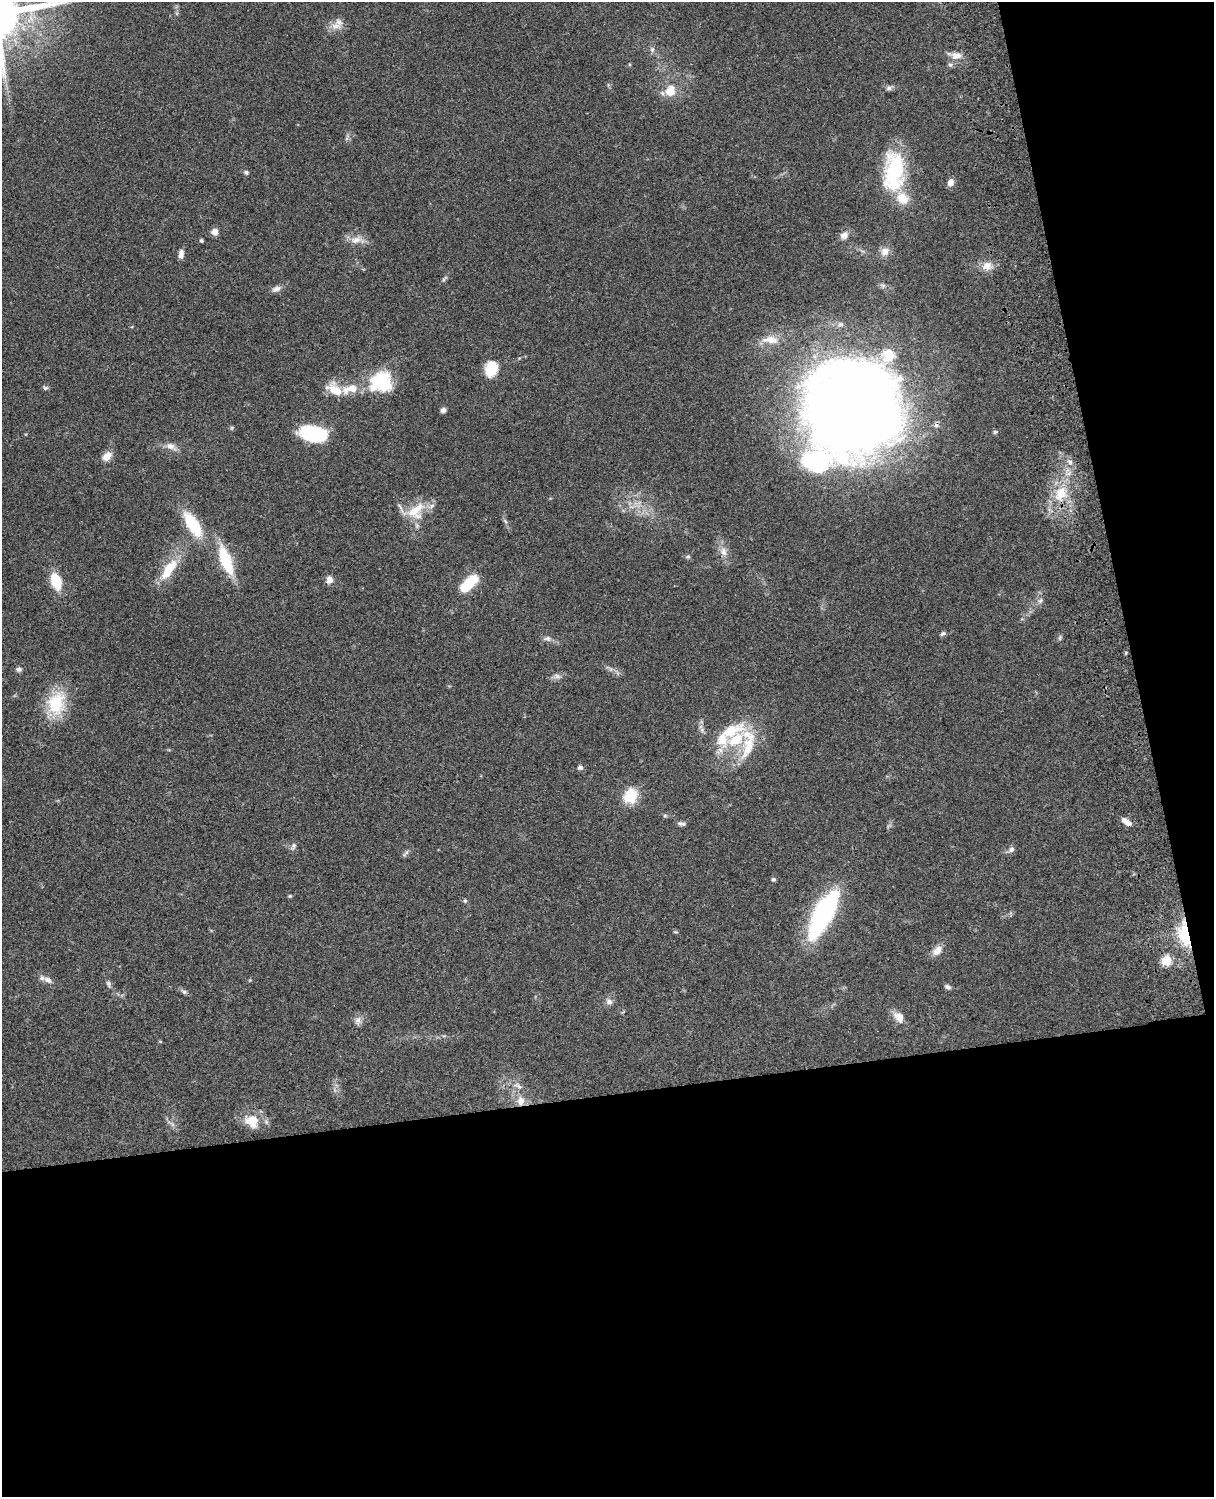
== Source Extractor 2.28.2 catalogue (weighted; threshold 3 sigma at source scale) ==
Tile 12 of 4 x 3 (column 4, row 3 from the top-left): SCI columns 3758-4969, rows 278-1772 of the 5088 x 4927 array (HDU 1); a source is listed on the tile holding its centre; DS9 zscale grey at full resolution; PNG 1216 x 1499 px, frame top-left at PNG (2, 2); no overlay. Shown black and unused: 33% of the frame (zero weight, under 3 of 4 exposures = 6% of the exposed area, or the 3 px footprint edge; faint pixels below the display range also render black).
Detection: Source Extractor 2.28.2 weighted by HDU 2 'WHT'; one run over the whole footprint, this tile lists its part. Background 0.0806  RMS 0.0058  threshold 0.0262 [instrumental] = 3 sigma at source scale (4.5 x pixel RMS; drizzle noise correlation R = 1.50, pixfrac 1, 0.05/0.05 arcsec/px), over >= 5 px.
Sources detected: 84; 1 cosmic-ray / hot-pixel residue — not listed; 6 inside a brighter listed object's ellipse — not listed separately; the other 77 listed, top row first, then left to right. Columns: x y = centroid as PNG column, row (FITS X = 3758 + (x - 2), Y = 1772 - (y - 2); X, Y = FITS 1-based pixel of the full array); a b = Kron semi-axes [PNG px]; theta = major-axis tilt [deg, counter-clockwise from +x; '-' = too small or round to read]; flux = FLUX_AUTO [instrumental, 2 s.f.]
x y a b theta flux
336 26 16 10 3 5.2
652 49 7 5 90 1.4
956 56 16 8 1 4.9
950 65 6 5 - 1.2
889 88 8 6 39 1.5
670 91 12 11 - 8.9
894 171 45 22 86 50
246 172 6 5 - 1.1
950 182 8 7 - 3.5
215 232 7 7 - 3.4
844 235 11 9 35 3.8
201 240 3 3 - 1
356 240 17 9 8 5.4
885 251 10 9 - 4.8
181 254 10 5 86 3.1
987 266 14 11 5 5.6
276 289 13 7 23 2.6
770 340 24 10 -2 7.8
491 367 13 10 78 19
381 381 25 23 22 33
45 388 8 5 15 1.1
350 389 27 12 15 13
851 407 81 78 43 900
443 410 6 5 - 2
232 428 6 5 - 0.77
995 432 6 5 - 0.88
314 434 21 11 -9 63
170 446 13 8 -23 4
107 456 12 8 44 5.3
1070 462 6 6 - 1.7
1061 493 20 16 60 16
416 511 29 19 43 16
505 521 7 4 -46 1.1
193 524 27 11 -58 29
724 552 13 8 -77 4.3
688 556 6 4 0 0.87
226 560 38 13 -70 22
169 569 34 13 55 16
329 580 10 8 -87 3.1
56 581 17 9 -70 18
468 583 19 8 44 26
1040 601 8 5 53 1.6
943 634 8 5 22 1.3
547 638 11 7 3 2.2
1060 638 8 4 72 1
19 669 7 6 - 1.5
557 676 10 5 -23 1.8
56 703 30 24 83 25
722 740 21 16 -81 12
748 743 51 18 89 24
580 767 6 5 - 1.8
631 795 18 15 57 15
665 816 6 4 1 0.85
1127 822 13 6 -34 3.9
682 824 11 5 -7 1.6
293 846 11 5 67 1.6
1011 849 9 7 45 2.2
406 853 13 4 45 1.3
773 879 6 5 - 0.94
290 896 5 4 - 0.71
465 901 6 4 -63 0.97
824 912 53 17 62 90
675 932 6 3 0 0.61
1186 935 13 7 -76 57
937 951 14 9 49 4.7
1167 960 6 5 - 26
48 980 13 8 -27 3.5
108 984 11 5 -77 1.5
947 987 8 5 -29 1.5
184 992 7 6 - 1.2
609 1002 9 8 - 2.5
899 1017 15 11 -49 5.5
358 1020 12 8 78 2.7
160 1041 4 4 - 0.57
518 1086 16 6 -36 3.4
521 1101 11 10 - 5.2
252 1121 21 17 -38 11
Overlapping masked pixels (flux is a lower limit): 2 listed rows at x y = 1186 935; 521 1101